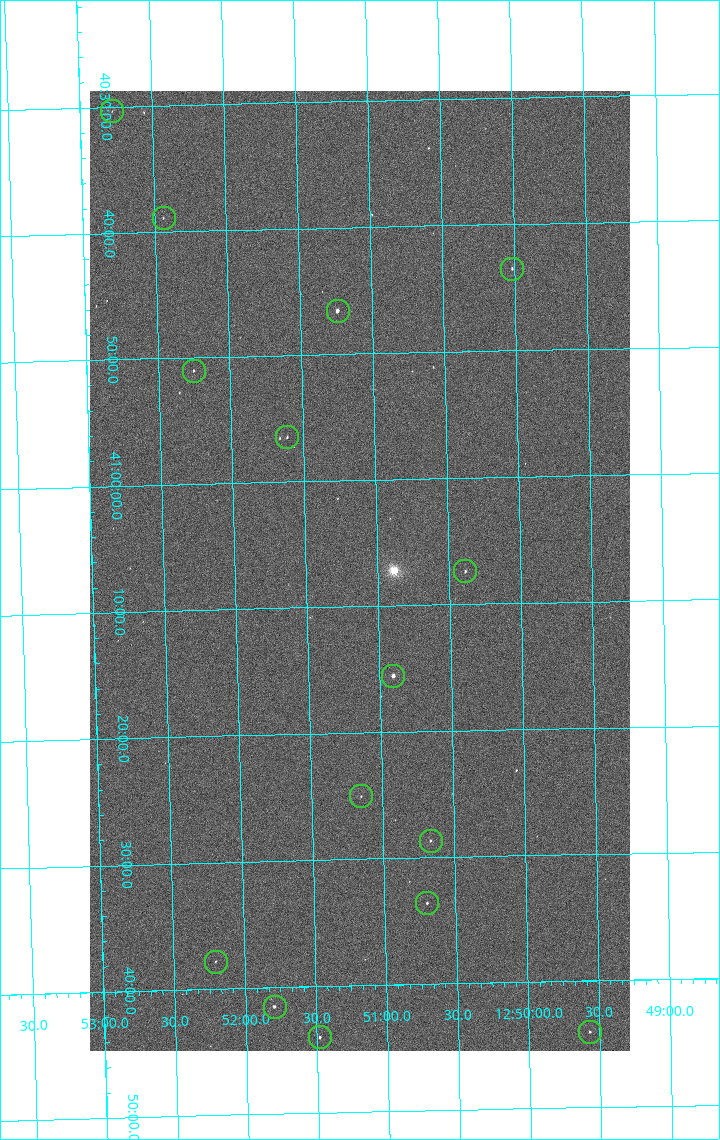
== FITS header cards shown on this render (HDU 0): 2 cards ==
NAXIS1  =                 1080 / length of data axis 1
NAXIS2  =                 1920 / length of data axis 2

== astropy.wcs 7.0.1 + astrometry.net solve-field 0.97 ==
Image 1080 x 1920 px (HDU 0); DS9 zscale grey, zoomed out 1/2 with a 90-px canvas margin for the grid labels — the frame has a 2x2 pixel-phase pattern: the four 2x2 pixel phases sit at different levels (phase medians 993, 842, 791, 993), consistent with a one-shot-colour (mosaic) sensor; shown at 1/2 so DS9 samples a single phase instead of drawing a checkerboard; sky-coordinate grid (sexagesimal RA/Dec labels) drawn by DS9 from the SOLVED WCS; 15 Tycho-2 reference stars matched to detected sources circled (green)
Header WCS: none
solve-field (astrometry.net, Tycho-2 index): SOLVED blind (the file carries no WCS)
Solved WCS: RA---TAN-SIP/DEC--TAN-SIP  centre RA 12:51:07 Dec +41:07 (192.78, +41.12 deg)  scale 2.38 arcsec/px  FOV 42.8' x 76.0'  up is -179 deg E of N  parity flipped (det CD > 0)
(file carries no celestial WCS; the grid is the blind solution)
Tycho-2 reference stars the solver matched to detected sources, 15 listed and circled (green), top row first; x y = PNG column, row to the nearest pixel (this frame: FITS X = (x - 90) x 2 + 1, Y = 1920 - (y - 91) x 2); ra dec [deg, ICRS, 3 dp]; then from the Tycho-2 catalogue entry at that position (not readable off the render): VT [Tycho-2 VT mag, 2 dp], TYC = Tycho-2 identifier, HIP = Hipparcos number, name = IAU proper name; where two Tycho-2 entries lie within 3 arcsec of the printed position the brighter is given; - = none
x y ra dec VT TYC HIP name
112 112 193.194 +40.505 12.48 3021-1340-1 - -
164 218 193.109 +40.648 12.32 3021-1216-1 - -
512 269 192.504 +40.725 11.86 3021-1162-1 - -
338 311 192.810 +40.776 9.69 3021-1108-1 - -
194 371 193.064 +40.851 11.36 3021-1025-1 - -
287 438 192.903 +40.941 11.82 3021-941-1 - -
465 572 192.596 +41.123 11.21 3021-53-1 - -
393 676 192.726 +41.259 9.76 3023-213-1 62700 -
361 796 192.787 +41.417 12.26 3023-139-1 - -
430 841 192.667 +41.478 11.08 3023-113-1 - -
427 904 192.675 +41.560 11.35 3023-88-1 - -
216 962 193.051 +41.631 12.16 3023-47-1 - -
274 1007 192.949 +41.692 10.25 3023-19-1 - -
590 1032 192.392 +41.734 11.39 3023-243-1 - -
320 1038 192.870 +41.734 10.72 3023-898-1 - -